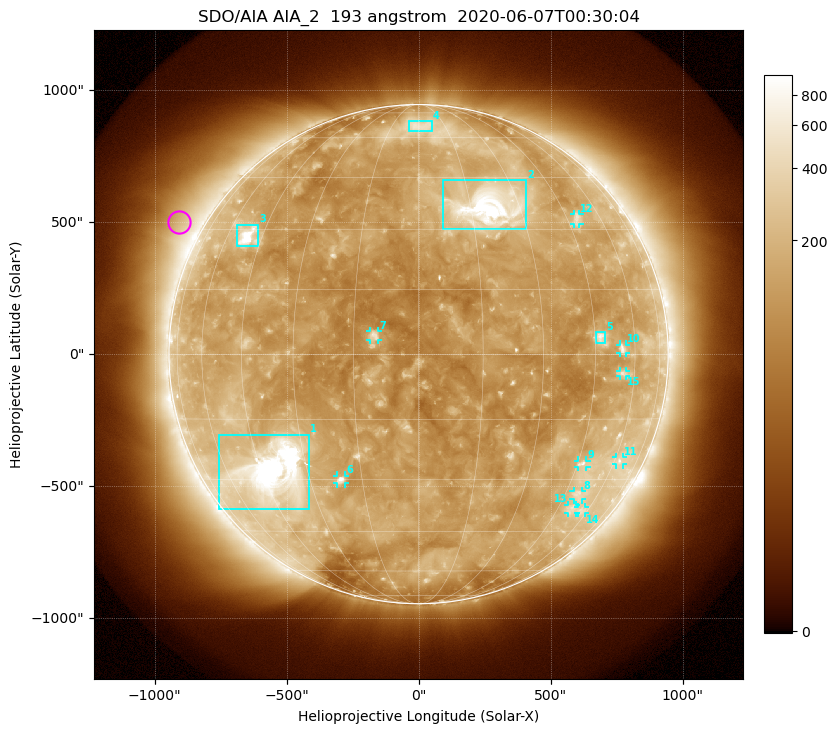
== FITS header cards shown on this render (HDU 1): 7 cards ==
TELESCOP= 'SDO/AIA'
INSTRUME= 'AIA_2'
WAVELNTH=                  193
WAVEUNIT= 'angstrom'
DATE-OBS= '2020-06-07T00:30:04.84'
CTYPE1  = 'HPLN-TAN'
CTYPE2  = 'HPLT-TAN'

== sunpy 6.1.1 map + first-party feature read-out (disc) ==
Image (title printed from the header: SDO/AIA AIA_2  193 angstrom  2020-06-07T00:30:04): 1024 x 1024 px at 2.4 arcsec/px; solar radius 946 arcsec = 394 px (full disc in frame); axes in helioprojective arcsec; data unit not stated in the header (colour bar unlabelled)
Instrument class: DISC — disc imager (sunpy class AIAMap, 193 A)
Bright regions (active regions / flare kernels): reference = the median radial profile (limb darkening/brightening removed); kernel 9 px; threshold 5 sigma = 225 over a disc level ~138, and >= 1.15x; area >= 12 px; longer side >= 9 px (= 22 arcsec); searched inside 0.97 R_sun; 15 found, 15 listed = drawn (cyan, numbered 1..; 10 of them under ~33 arcsec drawn as corner ticks so the feature stays visible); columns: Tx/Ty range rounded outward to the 5 arcsec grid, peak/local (2 s.f.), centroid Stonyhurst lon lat
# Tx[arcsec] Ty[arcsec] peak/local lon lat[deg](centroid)
1 -755..-415 -590..-305 19 -41 -28
2 90..410 470..660 13 +21 +36
3 -690..-605 410..490 11 -51 +28
4 -35..50 845..885 2.9 +1 +66
5 670..710 40..85 4.5 +47 +4
6 -310..-275 -490..-460 5.6 -21 -30
7 -185..-150 55..90 5.5 -10 +4
8 585..620 -550..-515 2.9 +50 -34
9 605..635 -430..-400 3.8 +47 -26
10 760..785 5..35 3.8 +55 +1
11 745..775 -420..-390 2.9 +63 -25
12 590..610 495..530 2.9 +49 +33
13 565..595 -600..-570 2.7 +51 -38
14 605..630 -605..-580 2.5 +56 -39
15 760..785 -85..-65 2.9 +55 -4
Off-limb structures (1.02-1.3 R_sun): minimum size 162 px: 8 found; the strongest spans PA ~40..80 deg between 1.02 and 1.3 R_sun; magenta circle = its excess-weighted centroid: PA ~60 deg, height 1.1 R_sun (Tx ~-910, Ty ~500 arcsec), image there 2.1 x the reference